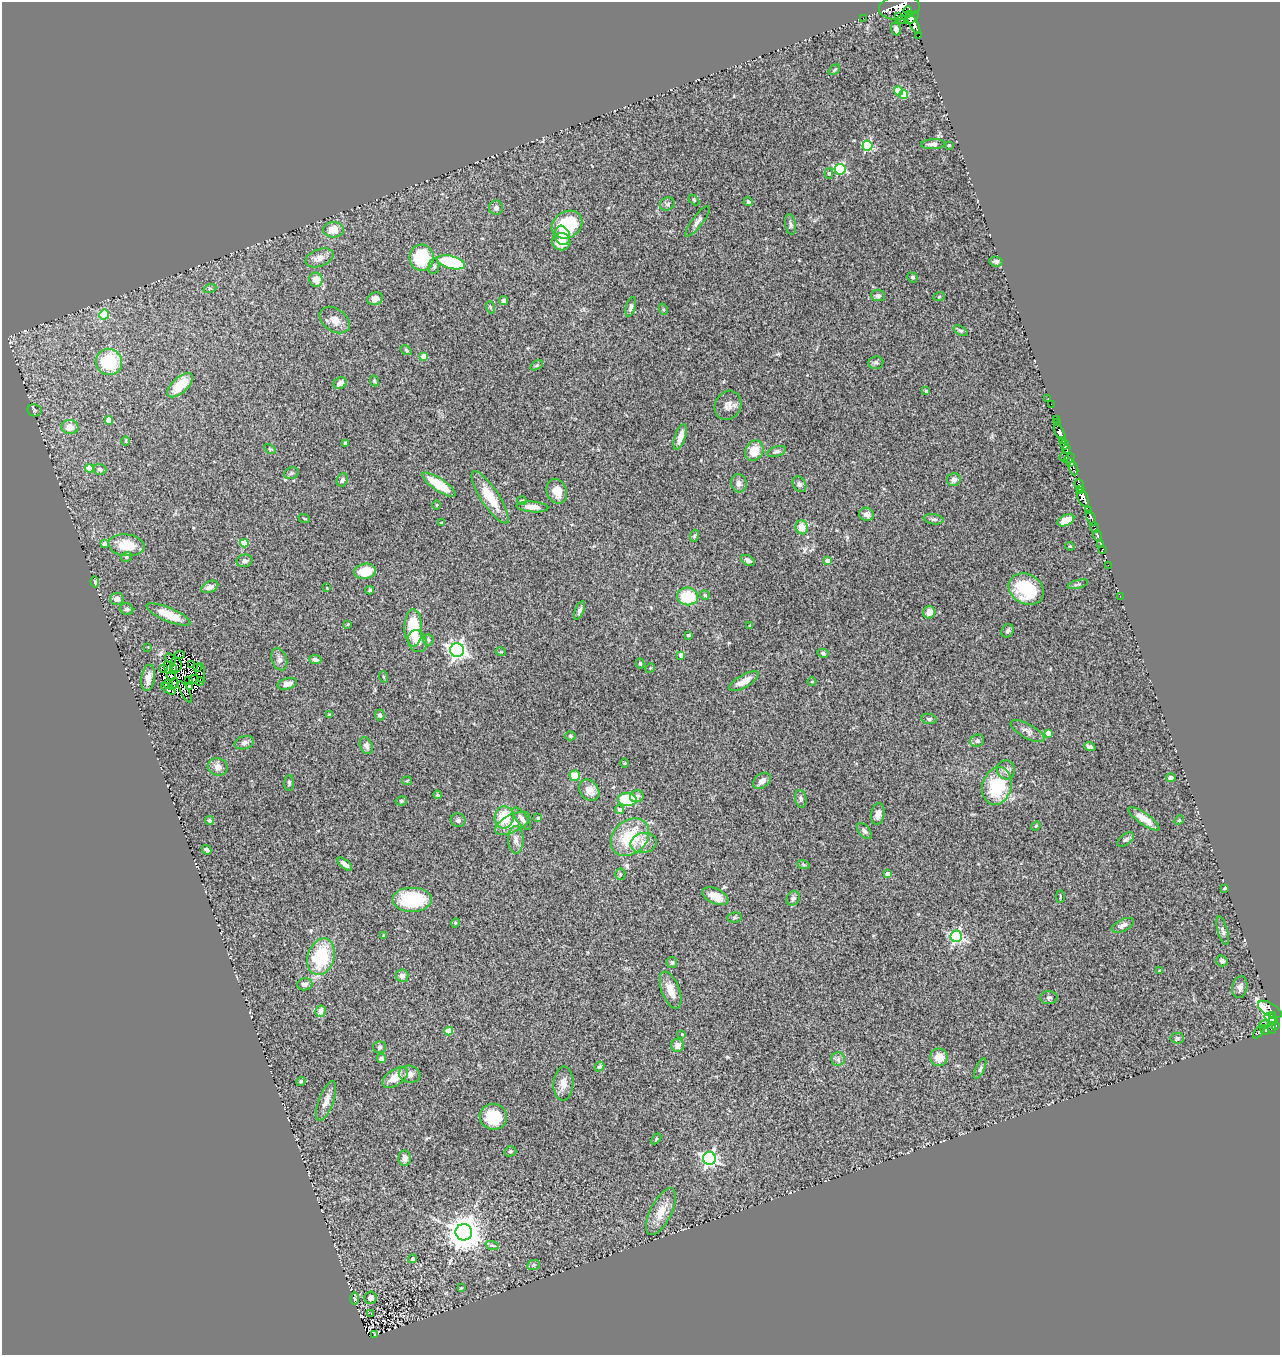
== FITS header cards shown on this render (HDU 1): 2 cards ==
NAXIS1  =                 1278
NAXIS2  =                 1353

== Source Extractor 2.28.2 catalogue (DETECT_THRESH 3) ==
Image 1278 x 1353 px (HDU 1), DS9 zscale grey, 1 PNG px = 1 image px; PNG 1282 x 1357 px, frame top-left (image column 1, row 1353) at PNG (2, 2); each listed source drawn as its Kron ellipse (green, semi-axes under 4 px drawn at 4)
Background 0.711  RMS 0.071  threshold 0.212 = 3 sigma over >= 5 px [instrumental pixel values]
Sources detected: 286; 12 with non-positive FLUX_AUTO (blend fragments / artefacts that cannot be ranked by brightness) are neither listed nor drawn; the other 274 listed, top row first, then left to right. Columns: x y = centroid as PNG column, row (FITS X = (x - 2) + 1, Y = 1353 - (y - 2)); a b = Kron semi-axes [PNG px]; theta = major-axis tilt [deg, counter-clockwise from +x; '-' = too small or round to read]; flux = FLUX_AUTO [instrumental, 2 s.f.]
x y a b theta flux
899 7 20 12 7 6900
908 10 4 2 - 420
899 17 4 3 - 190
863 18 2 2 - 9.8
912 18 8 4 38 1200
902 20 5 3 - 230
913 23 12 4 -63 2200
896 29 6 5 - 17
919 36 3 2 - 48
834 70 6 3 40 5.4
899 91 4 4 - 150
903 94 4 4 - 140
933 144 12 5 2 16
949 145 3 3 - 7.4
867 146 5 5 - 380
840 169 5 5 - 440
829 173 5 4 - 8.3
694 200 6 4 -45 5.1
748 202 5 4 - 11
667 204 8 6 26 11
496 208 7 7 - 14
698 221 19 5 53 22
790 224 10 5 -81 12
567 225 16 13 33 240
333 230 10 7 -1 68
562 235 10 7 -72 52
561 242 9 8 - 74
320 258 14 8 20 36
422 258 13 12 - 210
996 261 7 5 -7 14
451 262 14 6 -14 300
434 266 8 5 81 10
912 277 5 4 - 8.1
316 280 7 6 - 49
210 288 6 4 18 6.7
878 295 7 5 -3 14
939 297 6 3 20 5.3
375 299 8 6 21 27
504 301 4 4 - 11
490 307 6 4 -71 6.2
631 307 10 4 74 14
663 309 6 4 -72 5.9
104 315 5 4 - 190
335 320 16 11 -35 42
961 331 8 4 -31 9.3
406 350 6 4 -32 6.7
424 357 4 4 - 92
109 362 13 13 - 280
876 363 7 6 - 12
537 365 7 4 31 6.8
374 381 6 4 -65 7.2
340 383 7 5 25 28
180 385 16 7 42 110
926 391 4 3 - 4.8
1048 398 3 2 - 7.4
1051 404 2 2 - 5.7
728 405 15 13 62 36
34 410 7 6 - 8.6
1056 419 2 2 - 23
109 420 4 4 - 67
1057 422 3 2 - 18
70 427 8 7 - 44
1060 432 8 4 -59 1400
680 437 13 5 71 45
126 441 5 3 - 4.1
1062 441 4 3 - 430
345 443 3 3 - 12
1065 445 5 3 - 720
270 449 6 4 -33 5.3
1066 449 5 3 - 430
754 451 10 8 57 81
777 451 9 5 19 13
1064 457 5 3 - 26
1069 458 6 3 38 150
1070 463 3 3 - 160
89 468 4 4 - 79
100 469 6 5 - 13
1074 469 7 3 -70 460
291 473 7 5 19 9.3
342 480 7 5 65 14
954 480 7 6 - 18
739 483 9 7 -78 21
800 484 8 6 -58 14
439 485 19 6 -34 150
1079 485 6 3 -71 230
1080 490 3 2 - 100
557 491 13 10 -67 71
490 497 31 9 -57 130
1083 497 10 5 -66 1500
522 500 5 3 - 5.1
437 505 5 3 - 4.2
532 507 16 5 -4 42
1088 510 4 3 - 410
866 514 7 6 - 22
304 518 6 3 -21 4.2
1091 518 8 3 -64 1200
934 519 10 5 -8 12
1066 520 9 5 27 60
442 523 4 4 - 9.6
802 527 7 6 - 63
1095 528 5 3 - 70
1098 535 5 3 - 90
694 536 6 4 72 6.1
244 543 4 4 - 120
104 544 4 3 - 22
1101 544 3 2 - 34
126 545 18 11 -6 110
1070 546 4 4 - 4.8
1103 549 3 2 - 6.8
126 557 5 4 - 8.5
748 560 7 5 -30 14
245 561 8 6 13 13
827 561 4 4 - 34
1108 565 2 2 - 11
365 571 11 7 10 110
95 582 5 3 - 7.3
1078 584 10 3 14 7.8
210 587 9 5 24 18
327 588 3 2 - 3.5
1026 589 18 15 -29 260
370 590 4 3 - 6.3
705 595 5 4 - 7.6
688 596 10 9 - 170
1120 596 2 2 - 3
117 599 6 6 - 27
127 609 6 6 - 15
579 611 10 4 67 13
929 612 6 6 - 27
168 615 23 7 -23 92
348 624 3 3 - 4.1
750 626 3 3 - 9.3
413 628 18 9 -89 170
1008 631 7 6 - 12
689 635 4 3 - 6.2
428 640 5 5 - 8.4
417 641 11 9 -64 43
148 647 2 2 - 2.7
457 650 7 7 - 2100
501 652 5 3 - 4.2
823 653 5 4 - 8.4
180 655 5 4 - 8.8
681 655 4 4 - 43
170 659 6 3 -44 7.3
279 659 11 7 -71 23
315 659 6 4 -7 16
640 663 5 4 - 6.6
191 664 2 2 - 2.9
176 665 7 6 - 11
168 667 7 3 -69 11
164 668 3 2 - 1.4
197 668 3 2 - 6.5
650 668 5 4 - 5.2
174 669 4 2 - 7.5
201 673 10 3 -87 9.5
171 676 5 2 - 5.1
384 677 6 3 -69 5.5
148 678 13 6 81 36
194 679 4 2 - 5.4
189 681 3 2 - 8.5
744 681 17 6 30 46
812 681 4 3 - 3.8
200 682 4 2 - 16
168 684 5 3 - 3.3
173 684 6 3 69 2.7
287 684 10 5 14 32
190 686 4 2 - 9.5
168 689 8 3 -34 9.5
185 692 12 4 -62 21
330 714 4 3 - 5.8
380 715 5 5 - 11
929 719 8 5 -11 8.9
1027 731 19 7 -28 26
1048 733 4 4 - 50
571 736 5 4 - 7.3
977 741 7 6 - 12
244 743 10 6 15 17
366 746 9 6 -65 18
1090 747 6 4 -22 13
625 763 5 3 - 4.1
218 767 10 8 -15 29
1006 770 9 9 - 23
575 776 5 5 - 78
1171 778 5 4 - 17
407 781 5 4 - 4.7
762 781 10 6 38 22
289 783 8 5 85 9
997 786 19 14 72 250
589 790 11 9 -50 52
437 795 4 3 - 5.8
637 796 7 6 - 17
627 799 9 6 -4 220
801 799 9 6 -79 15
401 801 6 4 11 7.4
620 810 4 4 - 16
878 814 11 6 82 30
504 817 11 9 85 130
538 818 4 4 - 5.6
522 819 13 5 -53 22
1144 819 19 5 -35 53
458 820 7 6 - 11
1179 820 5 4 - 5.4
209 821 4 4 - 8.6
512 823 19 8 27 53
1036 826 5 4 - 6
864 831 9 5 -49 13
630 837 21 16 43 220
516 840 14 8 -90 27
1126 840 9 5 36 12
644 843 13 10 11 41
207 850 5 3 - 11
345 864 9 4 -39 27
803 864 6 4 -21 6.5
620 874 5 5 - 6.9
887 874 4 4 - 39
1225 888 3 3 - 7.1
715 896 14 7 -25 54
1060 897 6 3 90 4.9
793 898 7 6 - 16
412 900 20 12 0 290
735 917 7 5 6 7.6
455 923 5 3 - 4.1
1123 925 12 6 25 21
1223 931 15 5 -75 15
384 936 4 4 - 6.8
956 936 6 5 - 810
321 957 19 13 72 280
1222 961 6 5 - 12
672 963 5 5 - 9.3
1159 971 3 3 - 7.3
402 976 6 6 - 21
305 984 7 6 - 15
1240 987 11 7 78 19
671 990 19 9 -69 57
1049 998 9 6 2 12
1270 1009 13 6 -31 440
321 1011 6 5 - 25
1272 1016 3 3 - 160
1270 1018 6 3 -36 280
1273 1021 5 3 - 130
1265 1025 5 3 - 120
1275 1025 4 3 - 390
1272 1028 6 3 -82 250
1265 1030 5 4 - 120
449 1031 4 4 - 110
1259 1032 7 4 49 60
682 1034 4 3 - 4.6
1177 1038 7 5 -2 7.1
678 1045 6 6 - 32
380 1047 6 6 - 9.5
939 1057 9 8 - 63
381 1058 5 4 - 17
838 1059 7 6 - 14
600 1067 5 4 - 8.7
980 1069 11 4 66 11
410 1074 11 8 -10 29
395 1078 14 8 34 69
301 1081 5 4 - 8.8
563 1083 17 10 87 42
326 1101 21 7 70 37
493 1117 14 13 - 160
656 1139 6 4 46 5.4
510 1151 6 5 - 8.5
405 1158 7 6 - 23
709 1158 6 6 - 1300
661 1212 26 10 63 82
464 1232 8 8 - 10000
492 1245 7 4 -19 8.9
413 1259 4 4 - 9.8
533 1265 6 5 - 7.7
461 1288 3 2 - 3.7
371 1298 6 6 - 20
355 1299 6 3 -89 6.2
371 1314 3 2 - 8.2
374 1335 3 3 - 15
At the frame edge (FLAGS 8, measured only in part): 1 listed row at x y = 899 7
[12 non-positive-flux detections neither listed nor drawn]